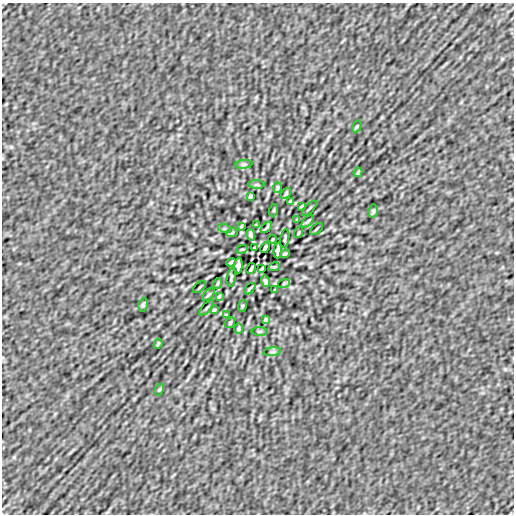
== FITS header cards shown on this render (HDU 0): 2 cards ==
NAXIS1  =                  512
NAXIS2  =                  512

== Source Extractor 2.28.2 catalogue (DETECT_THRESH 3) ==
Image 512 x 512 px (HDU 0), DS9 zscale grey, 1 PNG px = 1 image px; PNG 516 x 516 px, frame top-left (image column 1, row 512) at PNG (2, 3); each listed source drawn as its Kron ellipse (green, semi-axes under 4 px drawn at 4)
Background -1.08e-07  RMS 6.7e-06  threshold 2.01e-05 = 3 sigma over >= 5 px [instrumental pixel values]
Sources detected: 55; all 55 listed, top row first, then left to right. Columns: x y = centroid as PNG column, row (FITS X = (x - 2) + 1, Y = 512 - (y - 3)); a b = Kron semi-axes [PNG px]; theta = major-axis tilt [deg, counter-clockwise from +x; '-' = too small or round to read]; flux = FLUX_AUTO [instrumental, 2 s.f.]
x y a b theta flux
357 126 6 4 58 5.3e-04
244 164 8 4 7 7.4e-04
358 172 5 2 - 5.2e-04
257 185 8 4 0 5.6e-04
277 187 5 4 - 6.1e-04
286 193 6 4 54 5.8e-04
251 196 4 3 - 6.2e-04
290 201 3 2 - 3.4e-04
302 206 4 2 - 5.4e-04
309 208 10 2 45 6.0e-04
274 210 6 4 71 4.7e-04
373 211 6 4 80 6.8e-04
297 220 3 2 - 4.5e-04
308 221 7 3 45 6.8e-04
256 225 4 2 - 3.6e-04
241 226 3 2 - 4.1e-04
266 227 7 2 45 6.1e-04
225 229 7 4 -18 7.2e-04
316 229 8 2 40 5.2e-04
232 233 6 3 20 4.2e-04
298 233 6 2 71 4.4e-04
251 235 6 3 -74 9.1e-04
285 238 9 2 81 6.5e-04
273 239 4 2 - 3.6e-04
254 248 3 2 - 3.9e-04
265 248 6 3 63 8.5e-04
242 249 6 3 17 4.3e-04
278 251 8 4 86 1.6e-03
285 254 5 2 - 6.0e-04
231 262 5 2 - 6.0e-04
238 265 8 4 86 1.6e-03
274 267 6 3 17 4.3e-04
251 268 6 3 63 8.5e-04
262 268 3 2 - 3.9e-04
231 278 9 2 81 6.5e-04
265 281 6 3 -74 9.2e-04
218 283 6 2 71 4.4e-04
284 283 6 3 20 4.2e-04
200 287 8 2 40 5.3e-04
250 289 7 2 45 6.1e-04
275 290 3 2 - 4.1e-04
208 295 7 3 45 6.8e-04
219 296 3 2 - 4.5e-04
143 305 7 4 80 7.0e-04
242 306 6 4 71 4.7e-04
207 308 10 2 45 6.0e-04
214 310 4 2 - 5.4e-04
226 315 3 2 - 3.4e-04
265 320 4 3 - 6.2e-04
230 323 6 4 54 5.7e-04
239 329 5 4 - 6.1e-04
259 331 8 4 0 5.6e-04
158 344 5 2 - 5.3e-04
272 352 8 4 7 7.5e-04
159 390 6 4 58 5.3e-04